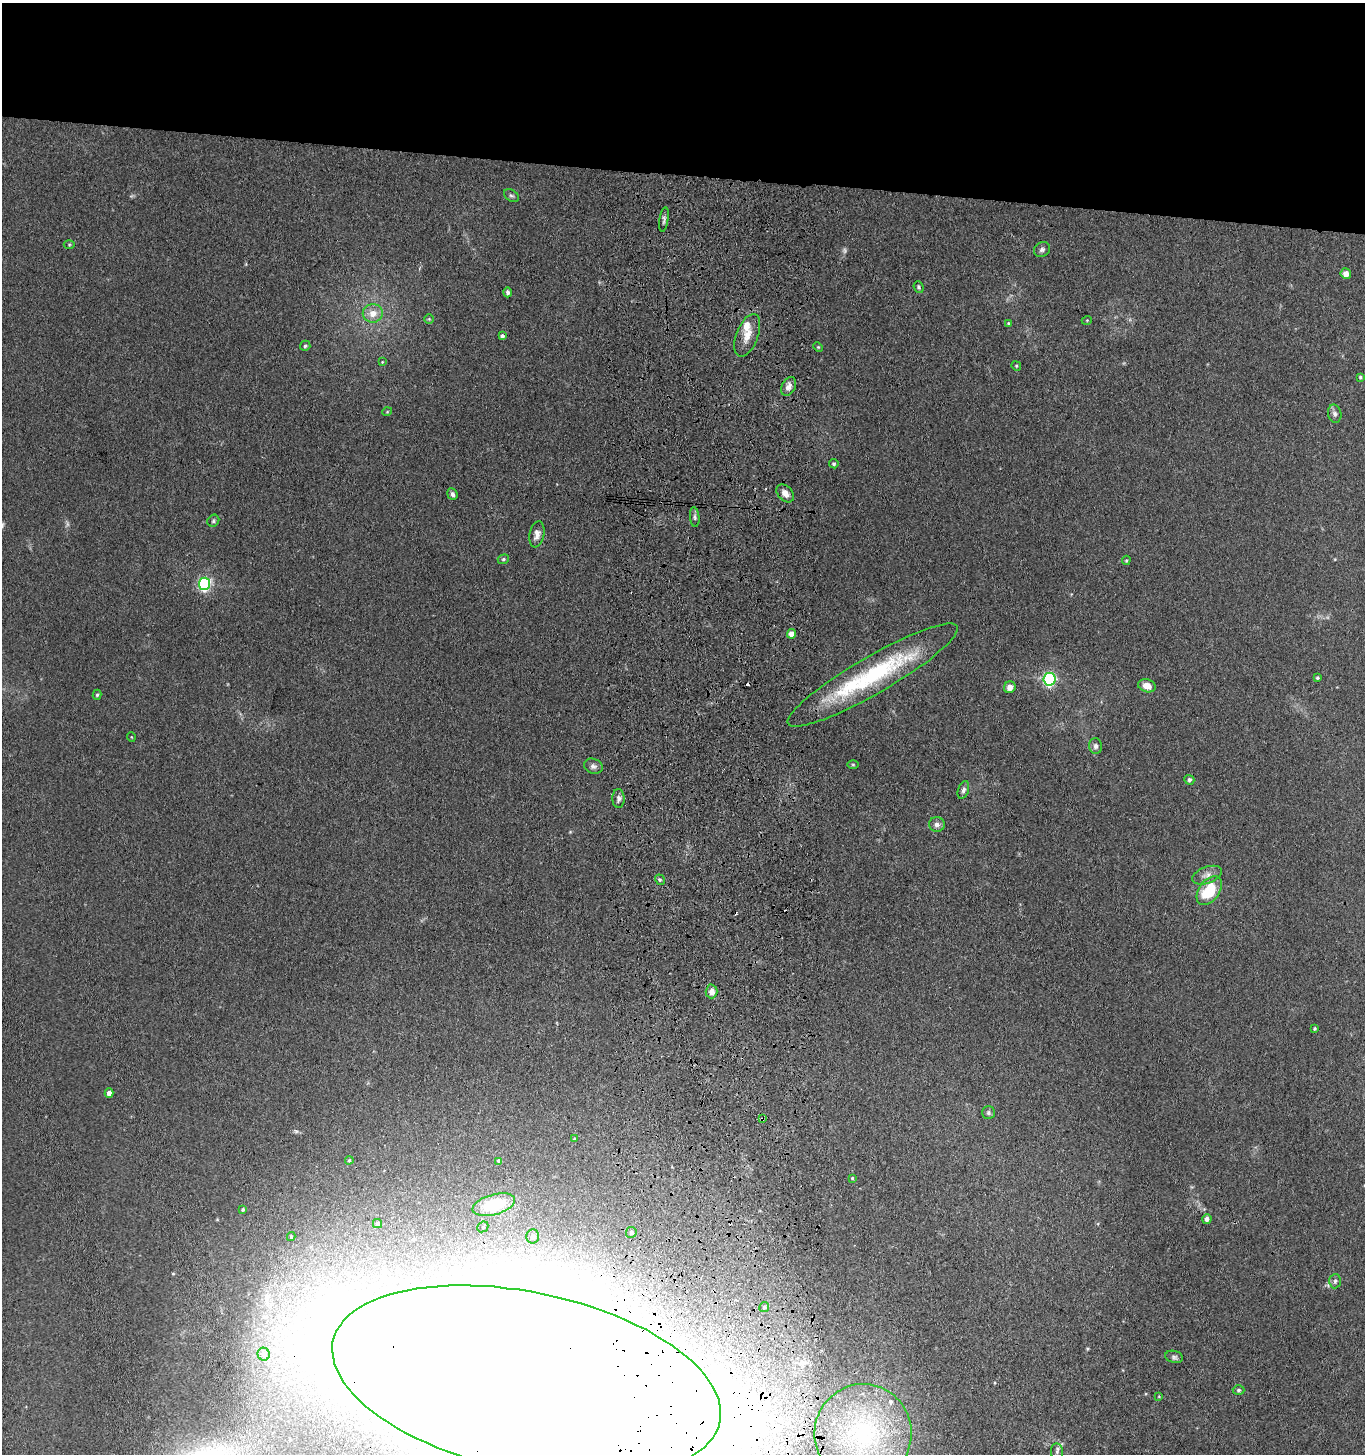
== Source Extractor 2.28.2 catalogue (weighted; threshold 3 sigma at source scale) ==
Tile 2 of 3 x 3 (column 2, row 1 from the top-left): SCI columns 1570-2932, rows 2907-4358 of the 4543 x 4361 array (HDU 1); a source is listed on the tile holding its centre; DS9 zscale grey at full resolution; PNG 1367 x 1456 px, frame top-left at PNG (2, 3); each listed source drawn as its Kron ellipse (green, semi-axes under 4 px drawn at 4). Shown black and unused: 12% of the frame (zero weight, under 3 of 4 exposures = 5% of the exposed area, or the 3 px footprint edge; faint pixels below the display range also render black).
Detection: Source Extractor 2.28.2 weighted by HDU 2 'WHT'; one run over the whole footprint, this tile lists its part. Background 0.0374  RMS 0.0047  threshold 0.0213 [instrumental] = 3 sigma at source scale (4.5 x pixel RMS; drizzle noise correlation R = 1.50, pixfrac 1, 0.05/0.05 arcsec/px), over >= 5 px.
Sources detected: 80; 2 too faint to see at this stretch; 2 cosmic-ray / hot-pixel residue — neither listed nor drawn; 2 inside a brighter listed object's ellipse — not listed separately; the other 74 listed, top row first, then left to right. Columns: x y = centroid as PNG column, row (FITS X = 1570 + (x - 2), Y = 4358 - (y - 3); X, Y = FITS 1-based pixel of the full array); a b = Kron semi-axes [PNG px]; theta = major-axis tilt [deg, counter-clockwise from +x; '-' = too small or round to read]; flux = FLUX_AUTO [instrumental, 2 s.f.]
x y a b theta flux
511 196 8 5 -36 1.1
664 219 12 4 81 1.3
69 244 5 3 - 0.52
1042 249 8 7 - 1.5
1346 274 5 5 - 3.6
919 287 6 5 - 0.82
507 292 5 4 - 1.4
373 313 10 9 - 5.2
429 319 5 5 - 0.59
1087 320 5 3 - 0.38
1008 323 4 3 - 0.44
747 335 22 11 69 6.2
502 336 4 4 - 1.5
305 346 5 5 - 0.8
818 347 5 4 - 0.53
382 362 4 3 - 0.33
1016 366 5 4 - 0.52
1360 377 4 3 - 0.53
789 386 10 6 66 2.5
387 412 5 3 - 0.38
1335 414 9 6 -78 1.5
834 464 5 4 - 0.83
785 493 10 7 -49 3.2
452 494 6 5 - 1.4
695 517 10 5 -85 1.2
213 521 6 5 - 0.84
537 534 13 7 79 2.8
503 559 6 4 22 0.72
1126 560 5 4 - 0.54
205 584 6 5 - 96
792 634 5 4 - 5.4
873 675 98 18 30 61
1317 678 4 4 - 0.67
1049 679 6 6 - 82
1147 686 9 6 -17 3.9
1010 687 6 5 - 3.2
97 695 5 4 - 0.68
131 737 5 3 - 0.35
1095 746 8 6 -80 1.5
853 765 6 4 -1 0.54
593 766 9 7 -20 1.8
1189 780 5 4 - 0.96
963 790 9 5 71 1.6
618 798 9 6 -88 1.7
937 824 8 7 - 1.9
1207 875 15 8 21 3.2
660 880 5 4 - 0.73
1209 891 16 10 55 19
712 991 7 6 - 3.9
1315 1029 4 3 - 0.51
109 1093 4 4 - 3.2
988 1113 6 6 - 1
762 1119 4 3 - 0.56
574 1139 4 3 - 0.38
349 1160 4 3 - 0.59
499 1161 4 4 - 1.1
852 1178 3 3 - 0.49
494 1205 22 10 15 28
243 1209 4 4 - 0.62
1207 1219 5 4 - 1.9
377 1223 4 4 - 1.3
483 1227 6 5 - 0.81
631 1232 5 5 - 1.1
291 1236 4 3 - 0.66
533 1236 7 6 - 2
1335 1281 7 6 - 1.1
764 1307 5 5 - 0.9
264 1354 6 6 - 1.5
1174 1357 9 6 -14 1.2
526 1382 198 89 -12 7200
1239 1390 6 4 -1 0.97
1159 1396 4 2 - 0.34
863 1434 49 48 - 79
1057 1452 9 6 -84 1.4
Overlapping masked pixels (flux is a lower limit): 2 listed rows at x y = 762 1119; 526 1382
Isophote crosses this tile's border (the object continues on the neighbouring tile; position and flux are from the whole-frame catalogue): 1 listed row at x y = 526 1382